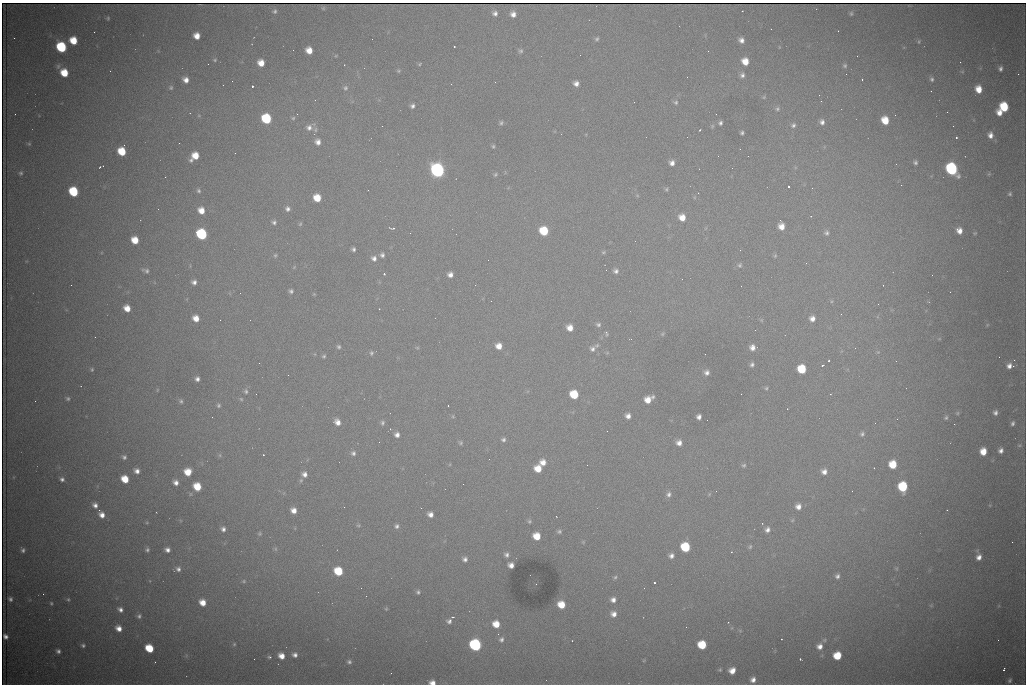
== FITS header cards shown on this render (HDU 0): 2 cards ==
NAXIS1  =                 1024 /fastest changing axis
NAXIS2  =                  682 /next to fastest changing axis

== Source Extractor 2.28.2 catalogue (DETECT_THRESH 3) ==
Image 1024 x 682 px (HDU 0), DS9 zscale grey, 1 PNG px = 1 image px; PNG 1028 x 686 px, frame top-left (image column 1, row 682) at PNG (2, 3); no overlay
Background 3800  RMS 39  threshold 118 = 3 sigma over >= 5 px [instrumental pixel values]
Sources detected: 307; all 307 listed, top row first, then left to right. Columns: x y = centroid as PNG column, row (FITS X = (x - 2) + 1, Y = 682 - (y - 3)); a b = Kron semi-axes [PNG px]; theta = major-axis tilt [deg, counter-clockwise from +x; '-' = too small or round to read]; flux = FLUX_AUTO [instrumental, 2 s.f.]
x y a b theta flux
323 8 6 5 - 1300
275 11 6 5 - 5700
742 11 2 2 - 1800
495 13 6 5 - 9500
851 13 6 4 90 4200
513 14 7 6 - 16000
108 18 5 4 - 3300
838 31 2 2 - 1700
94 32 2 2 - 1300
197 36 6 5 - 26000
14 38 2 2 - 1700
597 39 6 5 - 5100
73 40 6 6 - 57000
741 40 6 5 - 13000
919 42 5 3 - 3000
61 47 7 6 - 210000
454 47 2 2 - 2200
309 50 6 6 - 32000
521 51 6 6 - 5600
857 56 2 2 - 2000
215 60 5 4 - 3200
745 61 6 6 - 36000
960 62 3 2 - 2200
261 63 6 6 - 32000
208 64 2 2 - 2600
420 64 4 3 - 2700
344 65 3 2 - 2300
58 66 8 5 75 6400
845 66 5 5 - 5000
1000 69 5 4 - 7600
398 71 5 4 - 3200
962 72 6 4 0 3100
64 73 7 6 - 61000
1018 74 2 2 - 15000
742 75 6 6 - 8900
687 77 2 2 - 1000
862 79 3 2 - 5900
932 79 6 5 - 6100
186 80 6 5 - 18000
576 83 6 6 - 15000
252 86 3 3 - 90000
171 88 6 6 - 5100
345 88 7 6 - 6500
979 89 7 6 - 37000
764 97 5 4 - 3300
315 100 2 2 - 1100
821 101 2 2 - 1600
676 102 7 6 - 5900
412 106 4 4 - 7400
1004 107 7 7 - 110000
777 109 7 6 - 6400
947 112 3 2 - 3400
999 113 6 5 - 23000
297 114 3 2 - 2600
199 116 6 4 -19 2700
293 118 5 5 - 3800
266 119 7 6 - 190000
885 120 7 6 - 52000
822 122 7 6 - 11000
501 123 6 5 - 5800
720 123 5 5 - 6600
793 125 7 6 - 7400
382 126 2 2 - 1600
712 126 6 5 - 4000
309 128 8 8 - 13000
315 130 7 5 90 5300
700 130 3 2 - 2400
742 133 4 3 - 5300
990 135 8 6 -88 16000
956 137 3 2 - 4200
318 142 6 6 - 15000
179 143 2 2 - 4000
29 144 5 5 - 3500
493 146 5 4 - 4300
740 149 3 2 - 3000
122 151 7 6 - 80000
235 153 2 2 - 1300
195 156 9 6 46 47000
915 162 5 5 - 6200
672 163 6 6 - 14000
103 166 2 2 - 1300
100 167 3 2 - 2200
952 169 8 6 -59 460000
437 170 8 7 - 970000
21 173 5 5 - 4400
989 174 5 4 - 3100
495 175 6 4 57 4200
901 185 2 2 - 1700
788 186 3 3 - 6000
812 188 3 2 - 3300
666 189 5 4 - 3800
368 190 2 2 - 8800
198 191 6 5 - 5700
73 192 7 6 - 150000
1010 194 5 5 - 4800
317 198 6 6 - 52000
287 209 6 6 - 9200
201 210 7 6 - 31000
811 216 3 3 - 2400
682 217 7 6 - 31000
780 220 2 2 - 2900
274 222 6 5 - 6900
300 224 6 4 47 3500
781 226 7 6 - 26000
393 228 8 3 -3 6300
544 231 7 6 - 100000
959 231 6 5 - 19000
826 233 7 6 - 7400
975 233 4 3 - 2400
202 234 7 6 - 290000
135 240 6 6 - 46000
353 249 4 4 - 5900
740 250 2 2 - 1400
603 252 6 4 21 4000
275 255 6 5 - 4100
382 255 6 5 - 7800
775 256 6 5 - 3900
374 258 7 7 - 12000
488 260 2 2 - 1800
806 263 2 2 - 1600
740 265 7 7 - 6800
294 267 7 4 46 2900
606 270 2 2 - 1300
146 271 11 6 -18 10000
616 271 6 5 - 9000
384 274 3 2 - 4200
450 275 5 5 - 14000
932 275 2 2 - 1000
194 282 6 6 - 11000
71 285 2 2 - 6900
883 285 2 2 - 1400
291 291 5 5 - 6500
950 292 2 2 - 1100
314 294 4 4 - 2400
878 304 2 2 - 1200
127 308 7 6 - 32000
379 309 2 2 - 3800
841 314 3 2 - 2700
196 318 6 5 - 29000
812 319 7 7 - 17000
761 320 6 4 -90 3300
598 324 7 6 - 7000
987 325 6 3 72 2300
570 328 6 6 - 25000
755 330 2 2 - 1500
606 333 7 4 -78 4600
662 334 5 5 - 3500
939 339 6 4 18 2800
597 345 7 5 39 5200
499 346 6 6 - 25000
338 347 6 5 - 5100
752 347 7 5 -81 20000
417 348 6 4 -1 3000
592 349 8 7 - 9400
878 352 5 5 - 3000
371 353 7 5 67 5600
607 353 6 3 19 2800
324 356 5 4 - 4200
1014 360 3 2 - 2600
259 363 2 2 - 1900
752 364 5 4 - 6900
822 365 4 3 - 3400
1009 366 6 5 - 13000
1013 366 2 2 - 23000
92 369 6 4 76 4200
802 369 7 6 - 96000
707 372 6 6 - 11000
288 375 2 2 - 1600
197 379 5 4 - 9100
766 388 5 5 - 4400
157 390 6 3 72 2500
246 391 7 5 -83 6100
256 394 2 2 - 1800
574 394 7 6 - 95000
830 394 3 3 - 2000
653 397 6 4 60 5600
68 398 5 5 - 4900
241 399 5 4 - 3400
648 400 7 6 - 30000
35 401 2 2 - 1600
181 401 6 5 - 4900
218 405 5 5 - 4800
448 405 2 2 - 1900
787 409 2 2 - 1700
957 413 5 5 - 3600
995 413 5 5 - 8500
453 416 5 4 - 3200
628 416 5 5 - 14000
699 417 5 5 - 11000
946 418 6 5 - 4900
337 422 7 6 - 19000
382 423 7 5 81 6000
875 423 2 2 - 1600
1013 423 6 5 - 6800
954 424 2 2 - 9600
862 434 6 5 - 6400
397 435 6 6 - 12000
503 439 5 5 - 6700
461 443 5 5 - 4500
679 443 7 6 - 16000
1019 445 7 5 2 4500
983 451 6 5 - 37000
1001 451 6 5 - 11000
353 453 6 6 - 7700
220 455 6 4 72 3300
263 455 2 2 - 2100
124 457 6 5 - 6900
543 462 7 7 - 23000
893 464 7 6 - 64000
587 465 2 2 - 5300
744 465 6 5 - 4900
874 468 2 2 - 1300
538 469 6 6 - 41000
137 471 6 5 - 14000
188 472 6 6 - 42000
824 472 6 6 - 15000
304 474 8 7 - 16000
62 479 5 5 - 7600
125 479 6 5 - 54000
176 482 5 5 - 13000
463 484 2 2 - 1100
197 486 7 6 - 58000
903 487 7 6 - 150000
716 491 3 2 - 2300
852 491 2 2 - 1600
669 494 7 6 - 9900
95 505 7 6 - 14000
344 507 3 2 - 4100
798 507 7 6 - 17000
294 510 6 5 - 21000
947 510 2 2 - 1300
430 514 5 5 - 15000
102 515 7 6 - 20000
529 521 6 5 - 4700
358 525 5 5 - 3500
397 526 6 5 - 7200
223 529 7 6 - 11000
767 530 6 5 - 11000
559 531 6 5 - 5500
260 534 5 5 - 4200
537 536 6 6 - 48000
583 542 5 4 - 2900
685 547 7 6 - 140000
750 547 6 4 72 4400
275 549 6 4 -89 4100
23 550 5 4 - 6600
147 550 6 5 - 6400
167 550 6 6 - 13000
731 552 2 2 - 2100
506 555 7 6 - 9700
671 556 6 6 - 11000
979 557 9 5 -80 18000
465 559 7 6 - 10000
511 565 6 5 - 16000
896 568 7 5 90 5200
178 569 8 7 - 11000
338 571 7 6 - 97000
837 576 6 6 - 9000
615 577 5 4 - 4300
244 581 6 5 - 4200
654 583 3 3 - 99000
536 584 2 2 - 1400
644 588 2 2 - 960
418 592 5 4 - 5200
43 594 2 2 - 3100
10 599 5 4 - 7000
68 599 5 4 - 3500
613 600 6 5 - 13000
203 602 7 6 - 34000
51 603 4 3 - 3000
561 605 6 6 - 50000
931 605 6 5 - 3800
120 609 7 5 -38 11000
386 609 5 4 - 3000
614 614 7 7 - 16000
139 616 6 6 - 7700
453 617 4 3 - 2700
449 621 7 6 - 9200
496 624 7 7 - 42000
119 628 7 6 - 21000
5 636 5 4 - 9900
501 639 8 6 71 8700
781 639 2 2 - 4000
824 640 6 5 - 4400
998 640 2 2 - 1300
234 644 5 5 - 3700
83 645 5 4 - 5600
475 645 7 6 - 470000
702 645 6 6 - 90000
820 646 8 7 - 18000
149 648 7 6 - 82000
58 651 5 4 - 7800
295 655 6 5 - 11000
281 656 6 5 - 26000
837 656 6 6 - 69000
269 657 6 4 -9 4700
254 659 2 2 - 5100
800 659 3 2 - 3100
644 660 5 3 - 2500
155 662 2 2 - 1300
349 662 6 5 - 6700
720 670 5 4 - 3400
1004 670 3 3 - 6300
732 671 6 6 - 23000
753 680 6 5 - 14000
1010 680 7 6 - 7200
432 682 6 5 - 18000
At the frame edge (FLAGS 8, measured only in part): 1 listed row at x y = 432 682